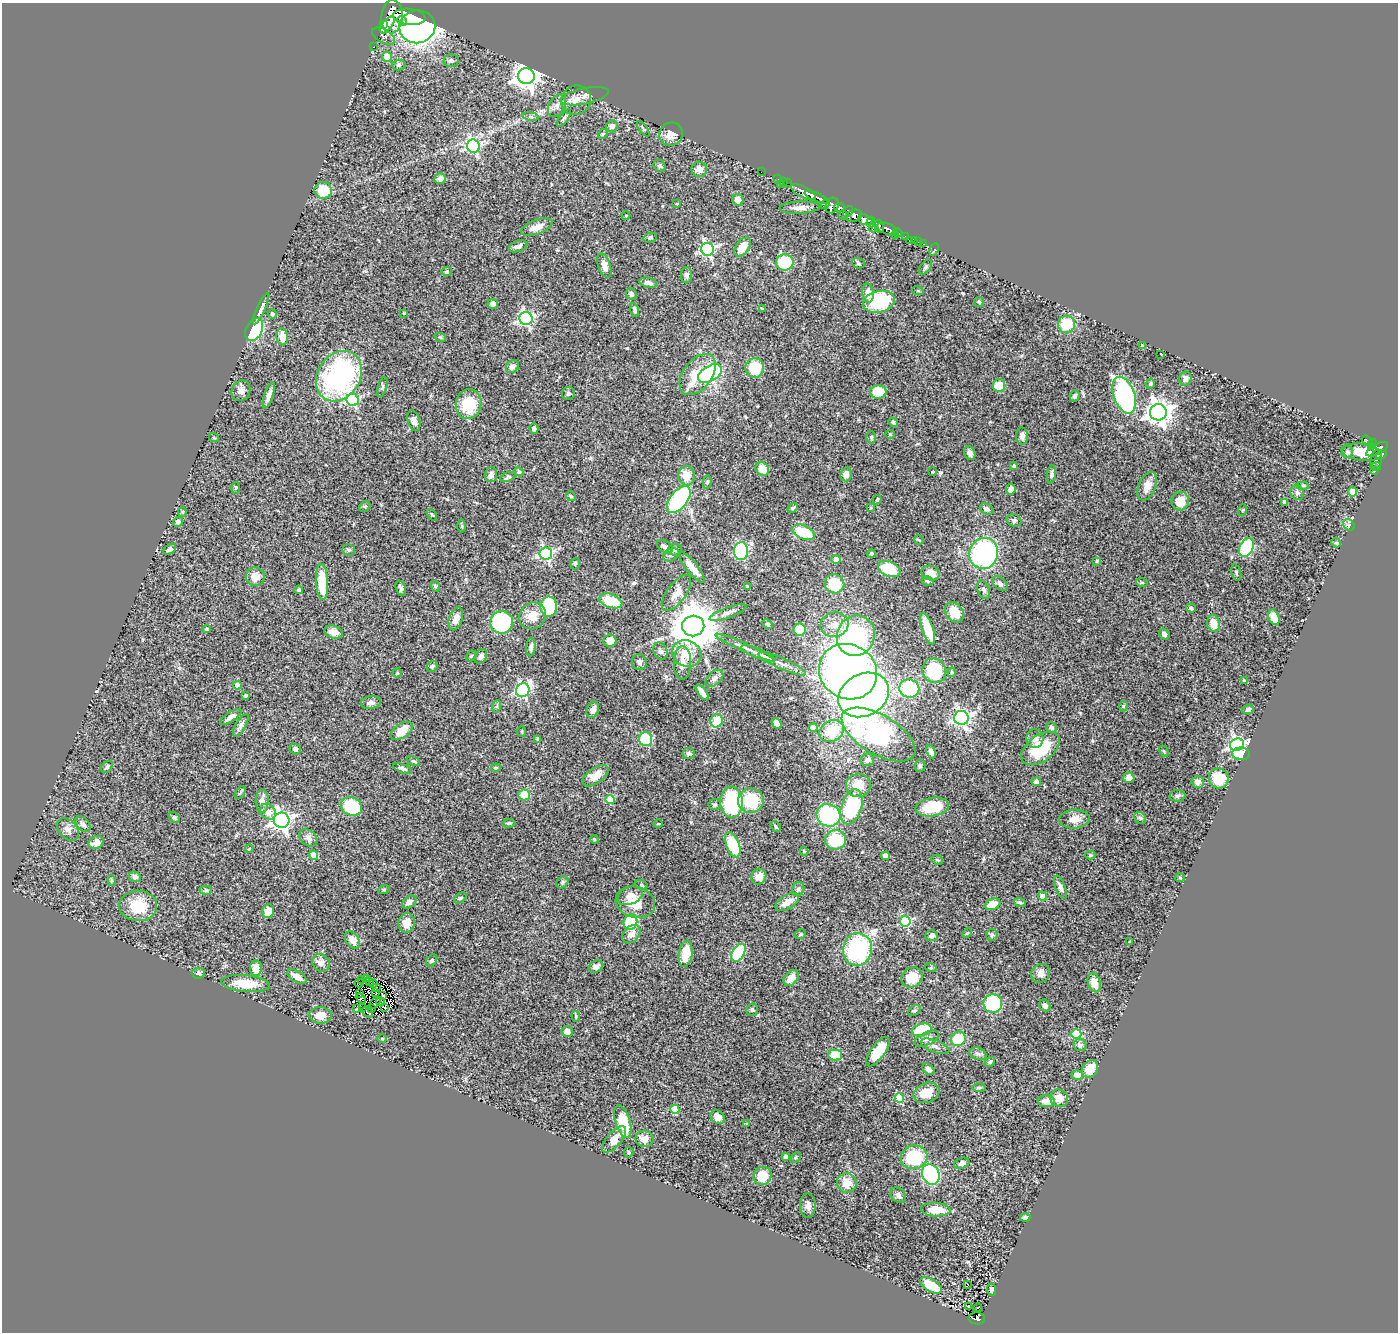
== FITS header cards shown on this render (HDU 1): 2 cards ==
NAXIS1  =                 1396
NAXIS2  =                 1330

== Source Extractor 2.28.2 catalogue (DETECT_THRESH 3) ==
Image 1396 x 1330 px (HDU 1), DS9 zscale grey, 1 PNG px = 1 image px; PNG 1400 x 1334 px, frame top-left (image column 1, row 1330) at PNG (2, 3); each listed source drawn as its Kron ellipse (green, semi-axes under 4 px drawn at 4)
Background 0.56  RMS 0.037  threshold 0.111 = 3 sigma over >= 5 px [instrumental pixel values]
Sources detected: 414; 2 with non-positive FLUX_AUTO (blend fragments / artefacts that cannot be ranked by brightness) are neither listed nor drawn; the other 412 listed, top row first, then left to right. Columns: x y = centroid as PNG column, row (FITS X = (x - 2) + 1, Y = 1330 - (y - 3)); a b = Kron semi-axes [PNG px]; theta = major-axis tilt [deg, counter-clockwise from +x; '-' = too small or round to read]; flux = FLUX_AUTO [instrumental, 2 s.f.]
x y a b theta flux
392 17 16 10 86 2200
409 17 16 8 -7 2700
402 21 5 3 - 430
383 24 4 2 - 140
387 25 10 4 50 820
417 27 18 16 10 1200
384 36 13 6 -30 7.9
373 47 2 2 - 1.4
387 57 5 5 - 27
451 61 7 6 - 6
399 65 7 5 3 5.2
526 76 8 8 - 2300
585 96 24 8 11 21
576 100 15 14 - 26
557 105 12 8 62 13
531 116 8 4 -9 5.3
564 118 10 4 55 5.6
612 126 6 5 - 12
643 129 9 2 -55 2.5
603 134 5 4 - 2.9
671 134 12 11 - 28
473 146 7 6 - 430
660 166 6 5 - 5.1
699 169 8 7 - 17
761 172 2 2 - 4.8
440 179 6 5 - 12
778 179 2 2 - 5.5
783 181 3 2 - 10
787 183 2 2 - 1.9
781 184 3 2 - 7.9
323 190 9 8 - 62
804 192 14 5 -27 450
817 197 13 4 -23 380
738 200 6 5 - 17
677 204 3 2 - 1.8
825 204 6 4 43 61
832 206 8 6 63 180
800 208 20 6 2 17
840 208 5 4 - 210
848 212 6 3 54 47
843 215 5 3 - 59
626 216 4 4 - 2.3
854 216 8 5 22 280
865 220 7 5 -20 830
871 222 5 3 - 270
879 226 6 4 -79 210
537 227 17 7 20 23
873 228 4 3 - 79
887 229 11 5 -22 340
898 233 5 3 - 63
895 236 3 2 - 11
905 236 3 3 - 45
650 238 6 5 - 4.5
909 240 3 2 - 3.9
914 240 4 3 - 18
918 242 2 2 - 2
924 244 2 2 - 2.5
518 246 9 5 18 12
742 247 10 6 56 39
708 249 6 6 - 500
934 249 6 3 63 4.2
785 262 9 8 - 110
858 263 6 5 - 4.2
604 266 13 6 -72 18
925 267 8 5 54 5.1
447 272 5 4 - 3.2
686 275 8 5 88 6.9
648 283 9 5 -13 10
918 291 6 3 -20 2.6
868 293 10 5 -85 21
631 294 6 5 - 9.1
879 302 16 10 13 150
979 302 5 5 - 3.7
493 304 5 5 - 7.9
261 309 17 4 66 12
762 309 3 3 - 3.3
634 310 7 4 -72 5.3
404 313 4 3 - 2.4
272 314 5 4 - 5.5
526 319 7 6 - 520
1066 324 8 8 - 64
254 330 12 8 64 180
282 337 9 6 -84 26
440 337 6 3 -18 2.5
1143 346 3 3 - 4.7
1161 354 3 2 - 1.7
512 367 7 6 - 12
755 368 9 9 - 93
710 373 13 7 30 270
698 374 23 14 54 72
339 376 26 21 57 480
1185 379 7 6 - 8
1150 384 5 4 - 4.5
999 386 6 6 - 43
382 387 10 4 73 5.5
241 391 10 9 - 14
878 392 8 7 - 45
568 393 6 6 - 5.2
269 395 14 4 72 13
1124 395 19 10 -69 390
1075 396 5 4 - 5.3
353 400 6 6 - 310
469 404 15 13 82 79
1158 412 8 8 - 2300
414 421 11 6 -74 11
893 422 5 4 - 5
534 429 5 4 - 6.3
890 434 4 4 - 2.3
1022 436 8 6 -90 10
871 437 6 4 -76 3.3
214 438 5 3 - 2.3
1367 441 6 3 -34 63
1372 443 4 4 - 51
1372 447 3 2 - 42
1377 449 12 5 27 250
1347 452 6 5 - 5.7
1362 452 20 8 -7 67
970 453 7 5 -64 10
1381 455 5 4 - 320
1376 459 9 5 82 260
1014 466 3 3 - 4.9
1376 467 5 3 - 29
762 469 7 6 - 31
1375 470 3 2 - 28
519 472 5 4 - 5
933 472 3 2 - 2.4
846 474 7 5 76 12
1052 474 9 4 84 6.8
491 475 7 6 - 11
686 476 10 8 -88 38
508 477 8 4 20 4.3
707 482 6 4 80 4.1
1147 486 15 8 66 25
1303 486 6 4 0 3.3
236 488 5 3 - 2.6
1011 489 5 4 - 17
1352 492 4 4 - 66
1297 493 8 6 -60 6.5
571 496 5 4 - 3
679 500 16 8 53 270
877 500 5 3 - 3.2
1180 501 9 8 - 38
1285 502 4 4 - 13
365 506 6 4 44 3.5
793 508 5 3 - 3.3
871 508 4 3 - 2.5
987 509 7 5 -31 9.5
1243 510 6 3 71 2.7
182 512 5 4 - 3.1
432 515 6 3 -53 2.8
1014 520 7 6 - 6.4
178 522 5 4 - 6.6
1349 525 6 5 - 5.3
462 526 6 4 -89 3
804 532 12 6 -24 97
919 540 5 2 - 2.4
1336 543 5 4 - 2.8
665 547 9 5 -30 10
1246 547 10 7 65 200
170 549 7 5 29 6.6
349 550 6 5 - 4.4
675 550 7 6 - 6.3
741 551 9 7 86 210
546 553 6 6 - 390
871 553 4 4 - 3.6
984 553 15 14 - 380
671 555 8 6 26 7.2
836 559 4 4 - 27
1097 561 3 3 - 2.7
575 563 6 4 73 3.5
692 567 19 5 -51 29
889 569 12 7 -23 70
930 573 9 7 -17 26
1236 573 8 4 -73 4.4
255 577 9 9 - 28
928 581 6 4 -16 4.2
322 582 18 6 -87 68
1142 583 6 4 -19 3
834 584 10 9 - 80
1000 584 9 5 -45 8.9
435 586 5 3 - 2.7
748 586 4 3 - 3.2
401 588 8 5 -70 7.2
299 590 4 4 - 4.4
984 590 9 6 -68 7.3
676 593 21 9 54 27
611 601 12 7 -19 77
549 607 10 8 -89 120
1191 608 5 4 - 4.4
954 612 11 8 -52 47
728 613 20 5 20 12
532 616 14 13 - 38
1274 617 8 5 -67 32
456 619 12 6 73 18
502 622 11 11 - 230
1213 623 8 6 -74 32
768 624 5 4 - 3.4
835 625 14 12 14 31
693 626 11 10 - 9200
207 629 4 3 - 3.6
928 629 16 5 -71 61
800 630 6 6 - 75
333 632 9 6 -14 18
1164 634 6 5 - 9.3
856 636 20 19 - 350
610 641 6 6 - 27
531 647 9 4 85 8.4
745 648 32 4 -24 18
661 651 9 7 -65 8
758 653 18 5 -22 15
687 654 15 13 -28 49
471 656 6 3 44 2.7
481 656 8 5 56 9.6
639 662 8 7 - 9.7
682 663 17 8 89 21
782 664 26 5 -24 21
432 666 6 5 - 5.3
934 671 13 11 -60 130
848 672 30 27 -31 1900
952 672 5 4 - 3.6
397 673 4 4 - 2.4
714 678 10 6 42 9.1
1244 681 4 4 - 2.8
237 685 4 4 - 14
909 689 10 9 - 150
523 690 7 6 - 460
702 692 9 4 -53 19
246 695 3 3 - 3.5
864 695 26 21 29 1300
371 703 10 6 8 10
497 706 6 4 71 3.4
1123 706 5 3 - 2.2
1248 709 6 4 23 5.9
593 710 9 6 69 12
231 717 12 4 33 10
961 718 7 7 - 830
717 721 7 6 - 56
777 723 5 4 - 14
241 725 13 5 59 9.1
813 727 4 4 - 25
1051 728 5 5 - 4.9
402 731 12 7 34 41
522 731 6 3 90 2.4
832 731 12 10 30 82
878 735 41 19 -30 510
538 739 4 4 - 4.7
645 739 7 6 - 93
1035 739 9 8 - 17
1237 745 7 6 - 700
1040 748 22 13 36 110
295 749 6 5 - 8.3
1164 751 6 4 -59 2.6
931 752 7 4 -69 11
689 753 6 5 - 6.5
1241 754 9 6 -1 30
867 760 7 6 - 11
414 761 7 4 -26 3.6
920 766 6 5 - 4.6
107 767 7 5 40 5.4
403 768 10 4 -20 7.1
496 768 5 3 - 2.4
595 776 15 7 35 32
1129 778 5 5 - 16
1219 779 10 9 - 72
1036 782 5 4 - 10
1198 782 6 6 - 11
858 785 12 11 - 50
240 793 7 3 54 3.6
524 795 6 5 - 53
1178 796 8 6 3 4.7
610 799 4 4 - 66
262 801 11 6 89 17
751 801 13 12 - 95
732 802 15 11 -87 210
715 805 6 5 - 4.7
351 807 11 8 -26 130
851 807 18 10 73 230
932 807 17 9 8 86
268 812 9 7 -44 17
828 815 12 11 - 270
174 817 6 4 -40 4
1140 818 6 5 - 4.9
1074 819 15 9 3 26
282 820 8 7 - 1100
509 823 7 3 2 3.3
83 824 9 6 -48 9.6
658 824 4 3 - 2.1
776 826 6 3 -55 3.6
68 829 13 9 -47 15
308 838 10 7 -41 11
594 839 4 3 - 2.2
836 840 10 10 - 110
96 842 8 6 20 19
733 845 13 6 -69 120
249 849 4 3 - 2
804 851 4 3 - 2.9
314 855 4 4 - 42
1090 855 5 4 - 3.5
886 856 4 4 - 30
937 860 6 4 -21 3.6
135 877 6 5 - 8.6
759 877 8 7 - 21
1180 877 5 3 - 2.5
112 881 5 3 - 3
562 882 6 5 - 4.4
641 885 6 4 -29 3.9
1060 887 12 5 -70 9.6
384 889 6 3 19 2.4
798 889 7 6 - 6.3
206 890 6 4 1 3.7
630 896 13 8 22 19
1043 896 4 4 - 32
460 898 7 4 36 4
409 902 8 5 38 8.6
635 902 20 15 -15 53
787 902 13 7 32 25
1020 902 6 3 -19 3.9
993 904 8 5 20 43
138 906 19 15 -2 73
268 911 7 6 - 24
905 921 5 5 - 250
630 922 7 6 - 150
407 923 10 8 78 23
967 933 5 3 - 2.4
631 934 10 7 45 15
800 934 6 4 23 3.4
992 935 6 6 - 4.3
932 936 6 5 - 6.9
352 940 9 6 -56 26
1129 942 3 3 - 2.8
857 949 16 14 79 300
738 953 10 6 58 140
686 954 13 7 81 53
432 961 7 5 54 4.8
321 963 9 8 - 14
596 967 7 5 26 13
256 968 8 6 88 27
931 968 6 4 -16 3.1
198 973 7 5 2 5.5
1041 973 10 9 - 16
297 977 11 5 -30 23
912 977 11 9 34 53
791 978 9 6 48 27
366 979 2 2 - 3
361 980 3 2 - 2.3
370 981 4 2 - 1.8
359 983 4 2 - 2.4
1094 983 10 6 -73 24
245 984 24 8 -5 55
373 984 4 2 - 2.5
377 987 2 2 - 0.52
375 992 3 2 - 2.2
360 994 3 2 - 2.1
383 996 4 3 - 4.5
361 998 5 4 - 2.2
375 1002 7 2 49 1.9
381 1002 4 2 - 2.9
993 1003 9 9 - 140
1045 1006 6 5 - 8.4
362 1008 3 2 - 1.1
384 1008 4 2 - 5.3
357 1009 3 2 - 3.6
371 1009 4 3 - 4.4
752 1010 6 5 - 4.5
914 1010 7 4 33 3.9
367 1012 6 2 -45 3.8
320 1015 11 8 -3 24
576 1016 5 3 - 3.1
922 1030 10 6 15 120
567 1031 5 5 - 19
1076 1034 5 5 - 160
382 1039 5 3 - 2.4
927 1039 13 6 25 13
958 1039 7 7 - 69
1080 1045 6 6 - 8.6
935 1046 15 6 -20 10
878 1052 17 7 54 57
978 1054 9 6 -18 7.5
835 1055 7 5 0 58
990 1062 6 4 45 3.3
928 1069 7 5 -42 7.5
1090 1069 9 7 53 46
1077 1075 5 5 - 20
979 1087 7 4 0 3.4
926 1093 13 9 23 40
899 1098 5 4 - 110
1059 1098 9 8 - 23
1046 1101 9 6 -4 21
675 1109 5 4 - 66
718 1117 7 6 - 21
623 1122 17 7 -73 94
747 1123 4 2 - 2.1
614 1139 16 7 49 29
644 1139 9 8 - 18
629 1152 5 5 - 3.4
785 1156 4 3 - 4.5
795 1157 6 4 45 3.3
914 1157 13 12 - 140
962 1163 8 5 20 10
931 1174 10 8 -62 300
762 1176 9 8 - 54
847 1183 10 9 - 37
898 1195 8 6 -48 8.7
808 1206 12 8 89 14
936 1210 15 7 -3 46
1025 1218 5 4 - 9.8
968 1284 3 3 - 16
931 1285 12 6 -31 71
992 1290 6 4 -88 3.2
969 1306 3 3 - 3.4
978 1307 4 3 - 2.1
977 1318 8 6 -3 110
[2 non-positive-flux detections neither listed nor drawn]